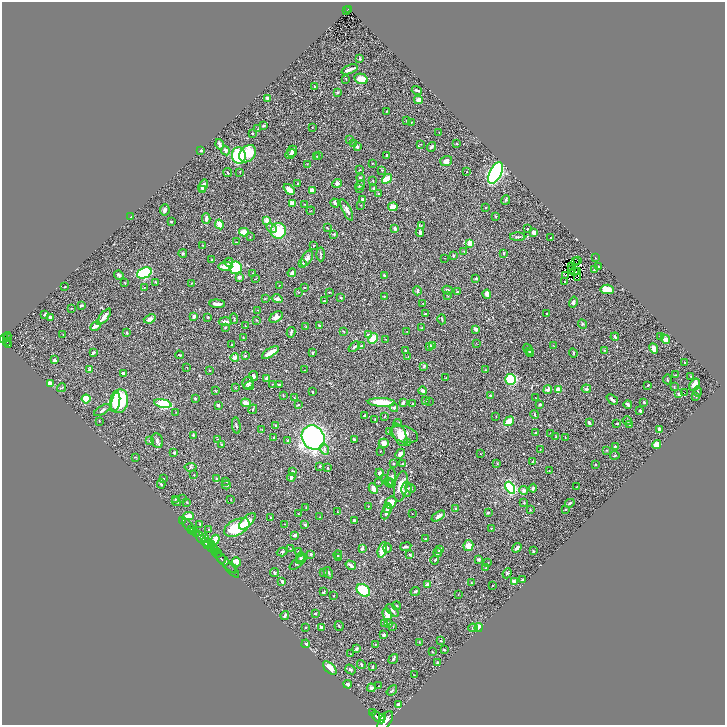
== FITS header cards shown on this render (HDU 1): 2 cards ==
NAXIS1  =                 1446
NAXIS2  =                 1446

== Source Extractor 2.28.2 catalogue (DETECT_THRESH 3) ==
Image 1446 x 1446 px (HDU 1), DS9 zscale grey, zoomed out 1/2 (1 PNG px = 2 x 2 image px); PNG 727 x 727 px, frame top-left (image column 2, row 1446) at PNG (2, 2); each listed source drawn as its Kron ellipse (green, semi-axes under 4 px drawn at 4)
Background 0.447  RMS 0.021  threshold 0.062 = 3 sigma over >= 5 px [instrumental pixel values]
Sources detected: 517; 43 cannot appear on this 1/2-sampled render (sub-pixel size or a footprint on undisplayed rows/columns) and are neither listed nor drawn; the other 474 listed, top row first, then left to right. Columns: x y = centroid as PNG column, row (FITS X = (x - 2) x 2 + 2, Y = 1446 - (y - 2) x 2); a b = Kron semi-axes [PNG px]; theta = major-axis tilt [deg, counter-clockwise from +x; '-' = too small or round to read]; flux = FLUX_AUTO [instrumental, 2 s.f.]
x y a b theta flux
349 9 4 2 - 62
347 11 2 1 - 10
360 59 4 3 - 3.6
349 69 8 2 22 21
346 79 2 2 - 1.5
361 79 7 5 -15 67
315 87 4 2 - 4.7
417 90 5 2 - 8.9
337 93 3 3 - 5.2
268 98 3 2 - 19
418 100 4 4 - 16
387 111 2 2 - 2.6
407 121 2 2 - 5.7
411 122 2 2 - 2.8
263 126 3 3 - 5.7
312 127 2 1 - 1.5
258 129 2 2 - 2.3
252 133 2 2 - 4.4
439 133 3 2 - 1.6
349 139 2 2 - 7
354 143 2 2 - 16
220 144 5 2 - 11
421 144 3 2 - 2.2
457 144 2 2 - 3.1
357 147 4 3 - 7.3
431 147 5 3 - 9.1
225 150 5 4 - 10
201 151 3 2 - 4.2
292 151 6 5 - 11
248 154 9 7 48 87
290 154 5 4 - 7.3
239 155 8 6 -79 260
319 155 2 2 - 1.3
387 155 4 3 - 3.5
317 156 2 2 - 1.4
446 161 6 5 - 17
372 163 2 2 - 1.7
307 164 2 1 - 1.2
359 170 3 2 - 2.6
382 170 3 2 - 1.4
240 172 3 2 - 2.3
466 172 2 1 - 1.2
228 173 4 3 - 5.8
495 173 11 6 63 760
360 178 4 3 - 3.5
387 179 5 3 - 95
373 181 3 2 - 3
337 183 5 4 - 12
298 184 3 2 - 5
360 185 5 3 - 4.8
203 186 6 3 67 19
373 188 4 2 - 4
203 189 3 3 - 16
359 189 3 3 - 2.9
289 190 6 4 -43 31
312 190 3 2 - 42
379 194 3 2 - 6.2
363 199 4 3 - 11
506 200 5 3 - 5.3
335 203 4 3 - 11
292 204 3 3 - 36
305 204 3 2 - 1.9
361 205 2 1 - 0.99
393 207 5 3 - 61
486 207 3 2 - 2
165 210 5 5 - 8
347 210 11 4 -64 14
311 211 4 2 - 1.9
131 217 3 2 - 2.8
496 217 4 3 - 2.8
206 219 5 3 - 11
267 221 4 3 - 35
171 222 3 2 - 3.8
219 224 5 3 - 34
421 225 4 2 - 2.8
272 228 5 3 - 7.3
327 228 2 2 - 2.9
395 229 3 2 - 9.9
527 229 2 2 - 2.4
278 231 8 7 - 120
244 232 5 3 - 59
420 233 4 3 - 9.5
534 233 4 4 - 16
334 234 3 3 - 5.4
250 237 3 2 - 2.1
518 237 8 3 0 5.7
550 237 2 1 - 1.1
236 242 2 2 - 2.1
470 243 2 2 - 96
203 245 3 2 - 2.4
314 245 2 2 - 3
464 251 3 2 - 1.5
183 253 4 3 - 3.3
504 253 3 2 - 3
320 254 7 2 -88 4.6
454 255 3 2 - 3.2
307 258 8 5 60 15
444 258 2 1 - 1.1
595 258 2 1 - 1.3
212 260 3 2 - 3.1
577 260 2 1 - 0.75
576 261 2 1 - 1.4
229 262 4 3 - 11
303 263 4 3 - 3.4
225 266 7 3 2 49
572 266 2 1 - 1.5
598 266 2 2 - 4.9
236 268 6 6 - 200
572 269 2 1 - 0.86
594 269 2 2 - 3.7
578 271 2 1 - 1.1
575 272 2 1 - 1.6
144 273 7 5 23 430
292 273 4 3 - 17
253 274 2 2 - 3.1
119 275 5 3 - 8.8
384 275 3 3 - 4.3
566 275 2 1 - 0.57
239 277 4 3 - 14
476 278 3 3 - 4.6
578 278 3 2 - 0.98
256 279 2 2 - 1.6
565 281 2 2 - 1.4
155 282 3 2 - 2.8
125 283 3 2 - 2.2
191 283 3 2 - 1.4
279 285 3 2 - 1.2
65 287 2 2 - 1.6
305 287 2 1 - 1.6
144 288 2 2 - 1.2
607 289 7 5 -5 48
447 290 5 3 - 6.5
417 291 5 3 - 6.1
298 292 3 2 - 1.9
329 292 2 2 - 2.1
457 292 3 2 - 3.2
487 294 4 3 - 19
448 295 3 2 - 2.4
384 296 3 3 - 2.6
341 297 2 2 - 4
265 299 3 2 - 1.8
277 299 6 4 -14 10
324 301 2 2 - 2.9
573 302 5 3 - 9.2
423 303 2 2 - 1.6
217 304 7 3 -3 15
81 305 4 2 - 6.8
71 308 2 2 - 2.1
258 310 2 1 - 1.2
45 314 3 2 - 4.6
425 314 2 2 - 2.3
547 314 2 2 - 3.9
194 316 3 3 - 14
50 317 3 2 - 23
104 317 10 3 51 22
208 317 3 2 - 1.9
276 317 7 5 36 19
234 318 5 2 - 3.4
150 319 6 3 23 16
442 319 5 2 - 4
256 320 3 2 - 2
225 322 6 3 -2 10
582 324 5 3 - 4.8
96 326 5 3 - 28
246 326 2 2 - 2.6
306 326 3 2 - 1.7
319 326 4 2 - 3.8
225 327 3 3 - 4
422 328 3 2 - 1.8
476 329 4 3 - 13
343 331 3 2 - 2.4
291 332 5 2 - 6
406 332 2 2 - 1.1
127 333 3 2 - 4.9
368 334 2 2 - 8.2
63 335 2 2 - 1.5
7 336 4 3 - 180
660 336 3 3 - 5.7
615 337 4 3 - 9.1
4 338 4 3 - 250
7 338 3 2 - 120
243 338 4 2 - 2.3
373 338 6 4 61 61
386 339 3 2 - 1.3
665 339 5 4 - 24
7 342 3 2 - 120
476 343 2 1 - 1.1
8 344 3 2 - 130
232 345 2 2 - 2.4
361 346 3 3 - 10
429 346 4 3 - 7.4
433 346 3 3 - 10
553 346 3 2 - 1.8
354 347 6 3 42 6.9
654 348 5 3 - 34
528 349 6 3 -59 3.7
605 350 4 3 - 4.3
406 351 3 3 - 4
530 351 4 2 - 2.8
93 352 4 3 - 10
270 352 10 3 33 41
313 353 2 2 - 5.1
573 353 5 2 - 3
530 354 3 2 - 2.7
179 355 4 3 - 4.3
245 356 2 2 - 7.5
408 356 2 2 - 1.6
235 358 4 4 - 15
54 360 4 3 - 8.9
685 363 2 2 - 4.4
424 366 4 3 - 4
187 368 3 2 - 1.7
90 369 2 2 - 33
209 370 3 2 - 1.8
305 370 3 2 - 2
485 370 3 3 - 2.5
123 373 3 2 - 9.8
675 375 4 2 - 2.1
253 376 5 3 - 10
691 377 2 2 - 1.7
267 378 4 3 - 8.9
446 378 3 2 - 1.4
511 379 5 5 - 190
667 379 5 2 - 3.3
248 383 6 5 - 15
50 384 4 3 - 47
272 384 3 2 - 1.4
279 384 3 2 - 3.6
648 385 2 2 - 5
695 385 6 5 - 40
249 386 5 3 - 10
674 387 3 2 - 2.1
62 388 4 2 - 2.7
235 388 3 1 - 1.4
558 389 3 3 - 37
586 389 4 3 - 9.2
548 390 5 3 - 14
216 391 3 2 - 1.8
423 391 4 3 - 10
312 392 3 2 - 3.4
698 392 5 3 - 5.8
684 393 2 1 - 5.6
679 394 3 3 - 9.7
283 395 4 2 - 1.6
491 396 4 3 - 5.6
696 396 4 2 - 2.1
294 397 3 2 - 2.8
195 398 3 3 - 5.2
536 398 2 1 - 1.3
86 399 4 4 - 93
612 399 6 3 -40 11
119 401 12 9 79 250
425 401 2 1 - 1.5
116 402 10 3 78 57
381 402 13 3 -2 100
429 402 2 1 - 4.6
644 402 3 3 - 4.2
246 403 5 3 - 22
403 403 4 3 - 6.8
413 403 3 2 - 1.9
163 404 9 4 -12 210
540 404 2 2 - 6.6
218 405 3 2 - 8.8
298 405 3 2 - 2.4
628 405 4 2 - 8.8
394 408 4 4 - 6.2
253 409 5 2 - 3.2
102 410 9 3 32 8.8
640 411 3 2 - 6.6
176 412 3 2 - 1.4
535 415 4 2 - 3.2
365 416 2 2 - 4.8
385 416 3 2 - 2
496 416 3 2 - 1.5
375 419 3 2 - 2.4
627 420 5 3 - 7.2
99 421 2 1 - 1.7
509 421 5 3 - 55
398 423 4 2 - 2.5
589 423 4 2 - 7.6
617 423 2 2 - 4.5
629 424 3 2 - 2.7
236 426 8 3 -81 7.2
276 426 3 3 - 3.8
262 430 2 1 - 1.1
659 430 4 2 - 18
389 432 4 3 - 5.8
535 432 3 2 - 3.1
550 433 2 2 - 1.5
404 434 14 8 -16 46
193 435 2 2 - 4.8
400 435 12 6 -65 33
313 437 12 11 - 1100
556 437 4 3 - 4.2
565 437 2 1 - 1.4
274 438 3 2 - 3.4
218 439 3 2 - 1.7
354 439 3 2 - 6.6
150 441 3 3 - 5.7
157 441 7 5 -70 11
288 441 4 2 - 6.5
407 442 3 2 - 2
384 443 5 5 - 17
657 444 4 4 - 45
221 445 3 3 - 4.2
615 446 3 3 - 3.5
325 449 5 4 - 12
540 450 2 2 - 1.6
606 450 2 2 - 1.9
380 451 2 2 - 2.2
174 453 4 2 - 3.7
480 453 2 1 - 1.1
400 454 5 4 - 18
615 455 4 2 - 4.4
136 457 3 2 - 2
532 461 2 1 - 1.8
393 463 2 2 - 7.4
497 463 3 2 - 2.1
402 464 2 2 - 1.9
595 464 2 2 - 2
320 466 3 3 - 4.4
190 467 6 4 6 5.5
327 468 2 2 - 6.5
293 471 4 3 - 3.2
549 471 2 2 - 1.5
379 473 4 4 - 7.4
194 475 3 2 - 1.3
291 477 4 3 - 7
392 477 9 4 89 10
216 478 3 2 - 2.1
163 479 2 1 - 1.4
385 479 2 2 - 2.6
226 481 3 2 - 3.1
378 482 3 2 - 2.2
388 482 4 4 - 5.9
161 484 4 2 - 6.4
391 484 4 3 - 9.6
226 485 4 3 - 5
401 486 15 6 80 51
577 487 4 2 - 1.9
373 488 5 3 - 30
410 488 5 3 - 3.6
510 488 6 4 -58 350
533 488 4 3 - 8.1
406 489 7 5 88 22
524 490 4 4 - 11
175 499 4 2 - 2.1
182 499 3 2 - 1.3
231 500 3 2 - 1.7
176 502 5 2 - 3.5
187 502 2 2 - 3.7
391 502 6 5 - 41
524 503 3 3 - 2.6
570 503 5 2 - 6.3
368 506 3 2 - 1.6
306 508 3 2 - 2.1
387 508 5 3 - 7.1
455 508 3 3 - 3.9
566 509 3 2 - 2.6
530 510 3 3 - 2.9
338 512 3 2 - 2.1
386 512 8 4 65 13
488 512 3 2 - 3.9
298 514 3 2 - 2.2
412 514 2 1 - 1.1
188 516 5 4 - 24
438 516 7 3 34 14
320 517 3 2 - 2.2
271 518 3 2 - 5.5
183 520 2 1 - 27
354 520 2 2 - 4.9
247 521 10 5 44 53
200 524 3 2 - 4.1
285 524 2 1 - 1.8
188 525 7 2 -47 160
305 525 2 2 - 9.6
237 527 14 7 26 170
491 528 3 2 - 1.8
192 529 3 2 - 280
209 529 3 2 - 1.9
194 531 3 2 - 420
196 533 3 2 - 400
295 535 3 3 - 7.4
205 537 3 2 - 9.4
201 538 6 3 -52 1100
215 539 5 3 - 39
425 539 2 2 - 1.6
206 542 5 3 - 540
208 545 3 1 - 170
211 545 4 2 - 83
468 546 5 5 - 35
406 547 5 2 - 7.4
362 548 3 2 - 9
387 548 5 3 - 5.5
517 548 5 3 - 12
211 549 3 2 - 200
290 549 2 2 - 1.5
382 550 8 4 72 48
439 550 4 3 - 6.7
215 551 4 2 - 310
299 551 4 2 - 2.8
533 551 3 2 - 3.6
282 552 5 3 - 4.6
438 552 4 3 - 10
217 553 5 2 - 190
311 554 2 2 - 18
338 555 4 2 - 2.6
410 555 3 3 - 4.5
301 557 5 4 - 5.2
338 557 3 2 - 3
220 558 6 2 -45 620
301 559 6 3 32 5.4
478 559 4 3 - 6.8
434 560 4 3 - 3.5
225 562 15 3 -45 720
236 562 5 4 - 30
298 562 10 3 42 10
488 563 2 2 - 1.9
351 565 5 2 - 13
486 568 3 2 - 1.5
232 571 8 1 -47 64
274 573 5 2 - 5.1
324 573 3 3 - 5.4
328 573 6 3 -60 5
507 573 5 3 - 5.2
522 580 3 2 - 6
282 581 4 3 - 9.3
471 582 2 2 - 2.2
514 582 4 3 - 17
427 585 2 2 - 31
492 585 2 2 - 1.2
363 590 7 5 -37 280
415 591 5 3 - 4.7
324 592 3 2 - 4
458 594 2 1 - 1.3
334 595 2 1 - 1.3
397 606 4 2 - 3.2
392 610 8 3 -47 10
315 613 3 2 - 3
387 614 6 4 -73 36
285 615 4 2 - 5.8
389 623 3 3 - 6.4
385 624 3 3 - 4.8
339 626 5 3 - 3.2
393 626 2 2 - 1.2
306 627 2 2 - 1.4
321 627 4 3 - 8.5
479 627 4 3 - 29
473 628 5 4 - 6.6
384 635 3 3 - 9.8
441 640 3 3 - 4
419 642 4 2 - 2.2
306 644 4 3 - 10
375 645 2 2 - 1.5
356 649 3 3 - 9.9
444 650 3 2 - 3.5
432 652 2 2 - 2.1
350 654 2 1 - 1
393 659 5 3 - 6.4
437 662 2 2 - 4
361 664 4 3 - 4.5
372 667 3 2 - 4.8
330 668 8 4 -45 34
350 669 5 4 - 6.1
414 675 2 2 - 1.5
348 684 4 3 - 11
378 686 2 1 - 1.5
371 688 4 4 - 11
392 690 6 3 40 6.3
398 704 3 3 - 8.9
372 713 2 1 - 50
378 717 8 4 -38 2100
383 718 2 2 - 420
385 721 11 6 57 2500
At the frame edge (FLAGS 8, measured only in part): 1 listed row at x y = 385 721
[43 sub-pixel or undisplayed-footprint detections neither listed nor drawn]